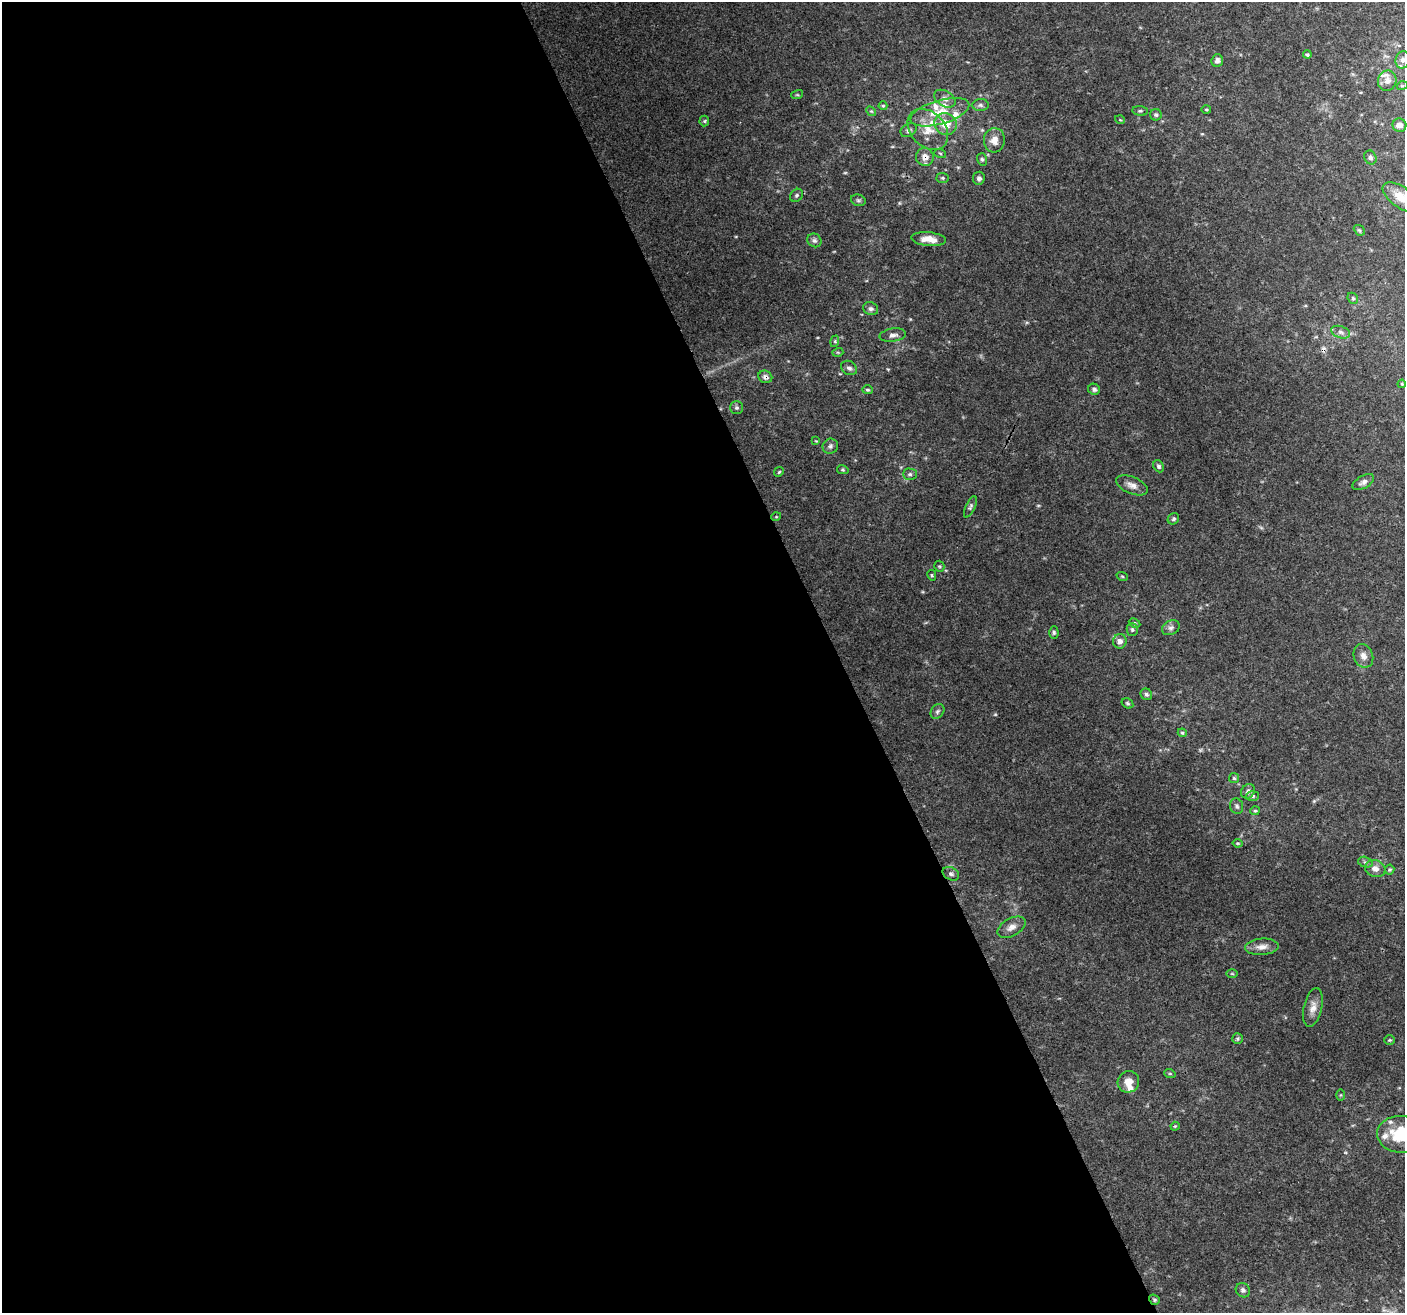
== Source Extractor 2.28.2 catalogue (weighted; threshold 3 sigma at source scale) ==
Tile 9 of 4 x 4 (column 1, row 3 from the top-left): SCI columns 7-1409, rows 1456-2766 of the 5620 x 5476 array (HDU 1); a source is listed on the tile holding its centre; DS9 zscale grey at full resolution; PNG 1407 x 1315 px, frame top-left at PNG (2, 2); each listed source drawn as its Kron ellipse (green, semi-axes under 4 px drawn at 4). Shown black and unused: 60% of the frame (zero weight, under 3 of 4 exposures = <1% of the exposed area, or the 3 px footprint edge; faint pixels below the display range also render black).
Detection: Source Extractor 2.28.2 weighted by HDU 2 'WHT'; one run over the whole footprint, this tile lists its part. Background 0.177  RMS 0.0069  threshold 0.0311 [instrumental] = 3 sigma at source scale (4.5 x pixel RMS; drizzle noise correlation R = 1.50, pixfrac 1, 0.0396/0.0396 arcsec/px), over >= 5 px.
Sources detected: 101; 1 cosmic-ray / hot-pixel residue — neither listed nor drawn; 8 inside a brighter listed object's ellipse — not listed separately; the other 92 listed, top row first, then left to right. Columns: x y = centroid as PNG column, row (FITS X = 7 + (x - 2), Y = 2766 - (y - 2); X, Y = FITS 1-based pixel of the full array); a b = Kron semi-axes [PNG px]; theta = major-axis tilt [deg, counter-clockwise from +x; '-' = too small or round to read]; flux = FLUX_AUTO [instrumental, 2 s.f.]
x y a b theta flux
1307 54 4 3 - 1
1403 60 8 7 - 3
1217 61 6 5 - 2.6
1387 81 10 9 - 4.5
1402 86 5 3 - 0.68
797 95 6 4 17 0.75
945 99 11 7 -32 3.8
980 105 8 6 -2 1.9
883 106 4 4 - 0.78
1206 110 5 3 - 0.71
871 111 5 4 - 0.89
1140 111 7 5 -7 1.3
940 112 30 12 16 17
1156 115 6 5 - 1.4
1120 120 5 3 - 0.56
704 121 5 5 - 0.96
946 124 11 10 - 12
1399 125 7 6 - 4.1
928 129 23 17 -46 15
909 130 8 6 33 2
994 140 12 10 86 6.8
940 153 6 4 -20 0.94
925 157 9 8 - 5.6
1370 157 7 6 - 1.7
982 159 6 5 - 1.3
943 178 6 5 - 1.1
979 178 6 6 - 2
796 195 7 6 - 1.5
1401 197 21 10 -35 11
858 200 7 5 -14 1.3
1359 230 6 4 -42 1
929 239 17 7 -6 7.4
814 240 7 6 - 1.9
1353 298 6 5 - 1.1
871 309 7 6 - 2.1
1341 332 10 6 -19 2.6
893 335 13 6 8 3.2
835 341 6 4 73 1
838 352 5 3 - 0.8
849 368 8 6 -31 2.2
765 377 7 6 - 2.4
1402 384 4 3 - 0.61
1094 389 6 5 - 1.8
868 390 5 4 - 1
737 408 6 6 - 1.6
816 441 4 4 - 0.66
830 446 8 7 - 2.1
1159 466 6 5 - 1.6
843 470 6 4 -12 0.96
779 472 6 4 45 1.1
910 474 7 5 -1 1.5
1363 482 12 6 30 2.6
1132 485 17 8 -23 4.6
970 507 11 4 65 1.7
776 517 5 3 - 0.54
1173 519 6 5 - 1.3
939 566 5 5 - 0.96
932 575 5 4 - 0.92
1122 576 6 3 -19 0.78
1135 623 6 4 -27 1
1171 628 9 7 27 2.5
1132 630 6 5 - 1.3
1054 632 6 4 -89 1.3
1120 641 7 6 - 3.4
1363 656 12 9 -68 4.1
1146 694 6 5 - 1.6
1127 703 6 5 - 1.1
937 711 8 6 52 1.7
1182 733 4 4 - 0.87
1234 778 5 5 - 1.1
1248 791 8 6 54 2.4
1253 796 6 5 - 1.4
1237 806 8 6 -71 1.8
1255 811 5 4 - 0.9
1237 843 5 3 - 0.7
1365 862 7 5 -15 1.4
1375 869 10 8 -18 4.1
1390 870 5 4 - 1
951 874 9 6 -27 2
1012 927 15 9 29 5.1
1262 947 17 8 4 5.2
1232 974 6 4 -1 0.72
1313 1007 20 9 77 5.8
1238 1039 5 5 - 1.1
1390 1040 5 4 - 0.84
1170 1074 6 3 -19 0.75
1128 1082 11 10 - 6.7
1341 1095 6 4 89 0.76
1175 1126 4 3 - 0.72
1401 1134 24 18 -3 29
1243 1290 7 6 - 1.9
1154 1300 6 4 -37 1.2
Overlapping masked pixels (flux is a lower limit): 3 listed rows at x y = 925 157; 765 377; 1154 1300
Isophote crosses this tile's border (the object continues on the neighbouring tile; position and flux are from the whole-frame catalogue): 2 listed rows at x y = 1401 197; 1401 1134